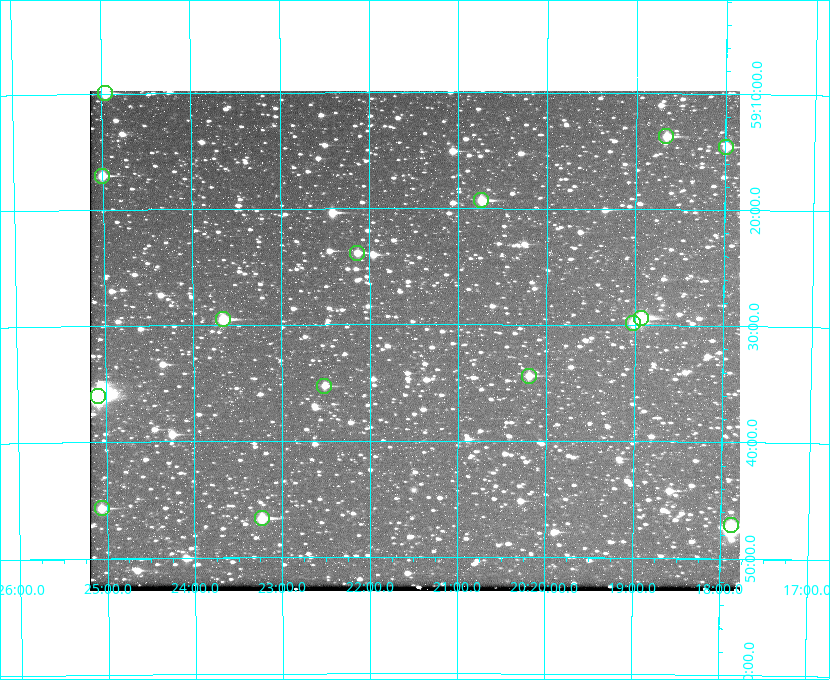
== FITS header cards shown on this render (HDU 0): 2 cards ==
NAXIS1  =                  650 / Width of table row in bytes
NAXIS2  =                  500 / Number of rows in table

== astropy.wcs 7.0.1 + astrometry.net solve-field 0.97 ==
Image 650 x 500 px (HDU 0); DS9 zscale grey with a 90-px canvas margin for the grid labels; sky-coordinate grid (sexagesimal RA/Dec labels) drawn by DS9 from the SOLVED WCS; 15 Tycho-2 reference stars matched to detected sources circled (green)
Header WCS: none
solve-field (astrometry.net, Tycho-2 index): SOLVED blind (the file carries no WCS)
Solved WCS: RA---TAN-SIP/DEC--TAN-SIP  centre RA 20:21:29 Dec +59:31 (305.37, +59.52 deg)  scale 5.17 arcsec/px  FOV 56.0' x 43.1'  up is +180 deg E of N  parity flipped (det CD > 0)
(file carries no celestial WCS; the grid is the blind solution)
Tycho-2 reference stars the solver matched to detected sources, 15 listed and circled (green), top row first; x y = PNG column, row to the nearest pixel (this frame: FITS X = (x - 90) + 1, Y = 500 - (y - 94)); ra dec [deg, ICRS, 3 dp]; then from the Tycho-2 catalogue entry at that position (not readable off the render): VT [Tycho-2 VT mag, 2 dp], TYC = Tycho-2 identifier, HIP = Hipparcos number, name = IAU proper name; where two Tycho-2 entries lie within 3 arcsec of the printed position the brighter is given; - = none
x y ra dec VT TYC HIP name
105 96 306.240 +59.165 8.78 3949-1539-1 100701 -
666 139 304.666 +59.228 9.63 3949-1325-1 - -
726 150 304.498 +59.243 9.91 3949-663-1 - -
102 179 306.252 +59.284 9.41 3949-1643-1 - -
481 203 305.185 +59.322 8.95 3949-1869-1 - -
357 256 305.535 +59.397 10.37 3949-1383-1 - -
641 321 304.733 +59.490 8.93 3949-1451-1 - -
223 322 305.915 +59.492 9.25 3949-1149-1 - -
633 326 304.755 +59.496 9.37 3949-615-1 - -
529 379 305.049 +59.573 10.18 3949-1099-1 - -
324 389 305.628 +59.588 10.19 3949-1517-1 - -
98 399 306.271 +59.600 6.45 3949-2016-1 100714 -
102 511 306.265 +59.761 9.71 3949-555-1 - -
262 521 305.808 +59.778 8.73 3949-715-1 100545 -
731 528 304.470 +59.785 9.54 3949-1615-1 - -